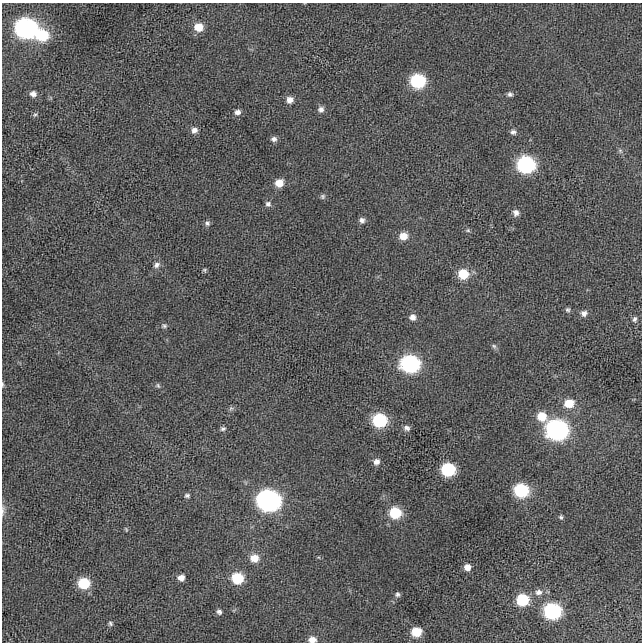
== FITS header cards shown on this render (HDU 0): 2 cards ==
NAXIS1  =                  640 / length of data axis 1
NAXIS2  =                  640 / length of data axis 2

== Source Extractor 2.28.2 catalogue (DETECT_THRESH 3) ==
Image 640 x 640 px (HDU 0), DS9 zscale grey, 1 PNG px = 1 image px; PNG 644 x 644 px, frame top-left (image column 1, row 640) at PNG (2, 3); no overlay
Background -7.94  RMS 71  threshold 212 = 3 sigma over >= 5 px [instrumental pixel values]
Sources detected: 64; all 64 listed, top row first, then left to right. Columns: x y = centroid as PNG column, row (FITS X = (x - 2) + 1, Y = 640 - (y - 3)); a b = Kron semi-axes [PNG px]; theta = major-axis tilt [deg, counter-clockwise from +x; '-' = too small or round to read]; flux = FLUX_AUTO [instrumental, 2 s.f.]
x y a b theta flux
198 27 9 8 - 7.9e+04
26 28 11 10 - 1.8e+06
42 35 10 9 - 2.2e+05
418 81 9 8 - 5.0e+05
33 94 7 7 - 2.1e+04
510 94 7 6 - 1.2e+04
290 100 8 7 - 3.1e+04
321 109 8 8 - 1.9e+04
237 112 7 6 - 2.1e+04
35 115 7 5 28 7.8e+03
194 130 8 7 - 2.3e+04
513 132 7 6 - 1.5e+04
274 139 7 6 - 1.6e+04
620 151 7 5 -69 1.1e+04
526 164 10 9 - 8.7e+05
279 183 8 7 - 6.3e+04
323 196 7 6 - 9.7e+03
268 204 8 7 - 1.4e+04
516 213 8 7 - 2.2e+04
362 220 7 7 - 1.7e+04
207 223 7 7 - 1.3e+04
468 230 5 5 - 7.3e+03
403 236 9 8 - 5.9e+04
157 265 9 7 37 1.8e+04
204 270 5 5 - 6.9e+03
463 274 9 9 - 1.3e+05
568 310 6 6 - 9.6e+03
584 313 8 8 - 2.2e+04
412 317 8 7 - 2.6e+04
634 319 7 5 74 1.2e+04
164 326 7 6 - 1.1e+04
494 346 6 6 - 9.8e+03
410 364 11 9 -3 1.0e+06
2 384 7 3 -89 6.6e+03
158 386 7 6 - 9.1e+03
569 403 10 8 8 9.4e+04
231 408 6 6 - 9.2e+03
542 416 10 9 - 8.9e+04
379 420 9 8 - 4.1e+05
407 428 8 7 - 1.7e+04
223 429 6 5 - 1.1e+04
557 430 11 10 - 1.8e+06
376 462 8 8 - 2.3e+04
448 469 9 8 - 3.9e+05
521 490 9 8 - 4.3e+05
187 495 7 6 - 1.1e+04
268 501 11 10 - 2.4e+06
3 510 16 5 86 1.8e+04
395 513 8 8 - 2.3e+05
561 517 6 5 - 8.4e+03
126 529 6 4 -66 5.6e+03
254 558 10 8 -8 5.7e+04
467 567 7 7 - 3.5e+04
181 578 7 6 - 2.8e+04
237 578 9 8 - 2.0e+05
84 583 8 8 - 2.2e+05
539 592 10 8 16 2.6e+04
397 594 6 6 - 1.1e+04
522 600 8 7 - 3.0e+05
552 611 9 9 - 8.1e+05
219 612 6 6 - 1.4e+04
110 623 6 5 - 9.1e+03
416 632 8 7 - 1.3e+05
312 640 8 6 -1 3.6e+04
At the frame edge (FLAGS 8, measured only in part): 3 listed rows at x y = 2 384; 3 510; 312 640